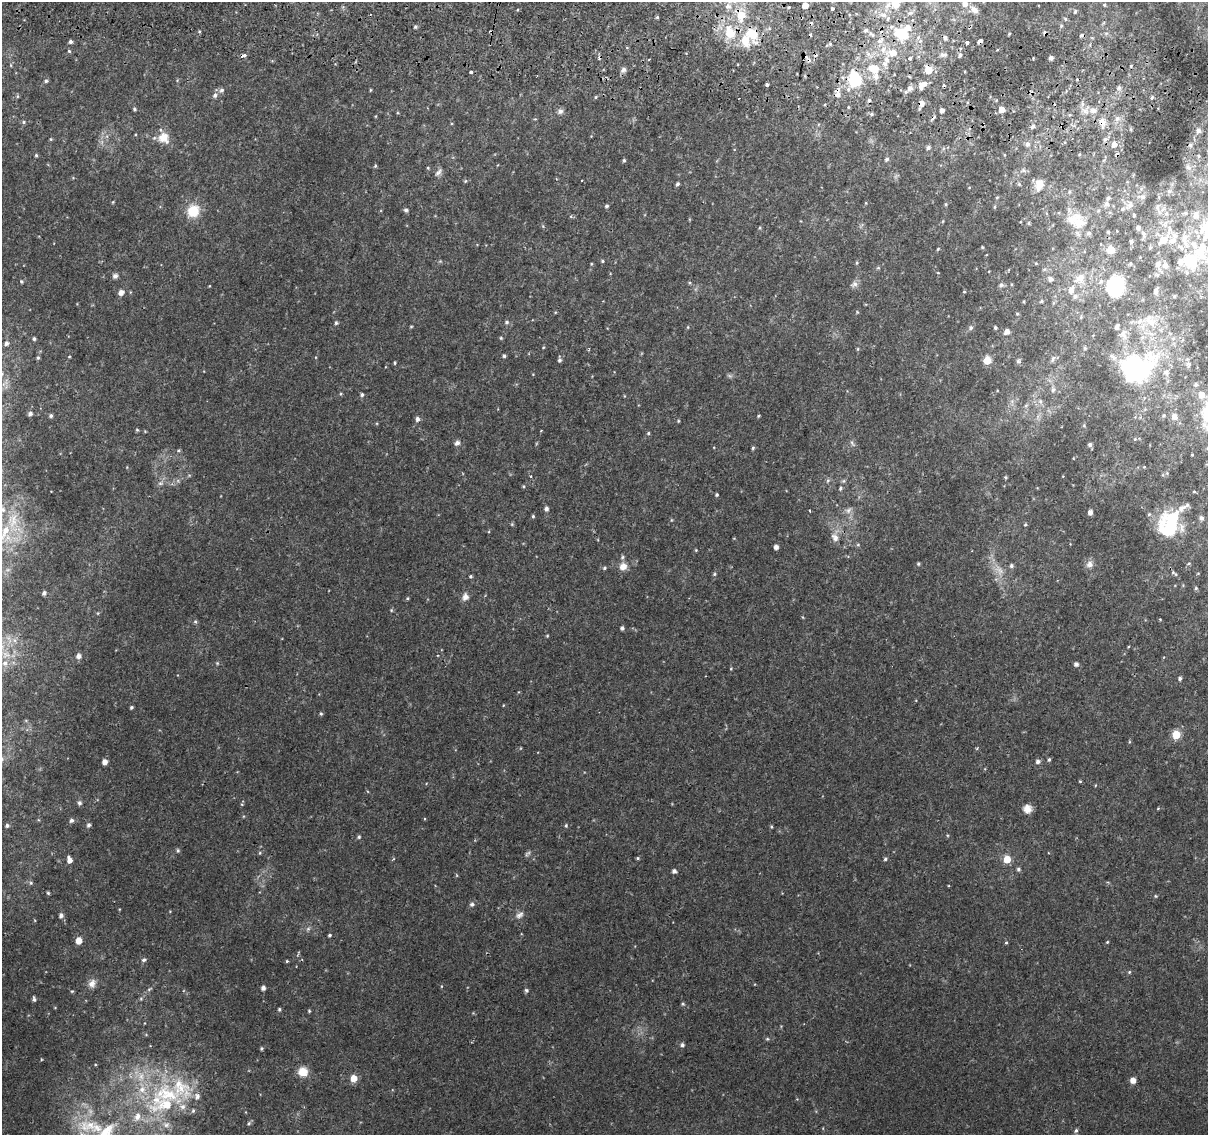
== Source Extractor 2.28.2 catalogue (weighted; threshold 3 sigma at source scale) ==
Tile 11 of 4 x 4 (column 3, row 3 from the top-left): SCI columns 2418-3623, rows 1396-2528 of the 4843 x 5116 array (HDU 1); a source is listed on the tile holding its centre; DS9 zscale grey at full resolution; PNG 1210 x 1137 px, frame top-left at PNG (2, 2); no overlay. Shown black and unused: <1% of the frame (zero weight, under 2 of 3 exposures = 2% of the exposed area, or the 3 px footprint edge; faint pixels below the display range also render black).
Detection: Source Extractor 2.28.2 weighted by HDU 2 'WHT'; one run over the whole footprint, this tile lists its part. Background 0.0111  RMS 0.0038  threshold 0.017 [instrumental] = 3 sigma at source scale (4.5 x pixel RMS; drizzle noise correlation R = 1.50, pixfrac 1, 0.0396/0.0396 arcsec/px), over >= 5 px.
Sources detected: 345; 3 too faint to see at this stretch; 3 inside a brighter object's white glare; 9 cosmic-ray / hot-pixel residue — not listed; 32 inside a brighter listed object's ellipse — not listed separately; the other 298 listed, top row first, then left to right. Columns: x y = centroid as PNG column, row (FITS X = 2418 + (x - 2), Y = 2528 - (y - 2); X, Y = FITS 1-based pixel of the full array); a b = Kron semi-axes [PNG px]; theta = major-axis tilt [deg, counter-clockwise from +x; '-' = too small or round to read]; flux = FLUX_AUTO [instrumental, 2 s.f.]
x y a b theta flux
896 3 13 11 57 6.3
965 3 6 6 - 2.5
805 5 5 4 - 3.4
1104 5 4 4 - 0.43
728 6 8 7 - 1.9
832 8 3 3 - 1
975 10 9 7 -39 2
1075 12 5 4 - 0.58
884 15 8 6 -14 1.6
657 17 4 4 - 0.47
1065 19 6 5 - 0.52
1061 26 6 5 - 0.53
415 27 4 3 - 0.59
730 32 21 14 -73 11
900 33 17 11 -45 9.6
1106 33 6 4 -17 0.6
752 34 25 17 -53 10
871 34 10 4 -40 1
1081 35 5 4 - 0.88
945 38 5 4 - 0.94
980 41 4 4 - 4.7
70 42 4 4 - 0.87
967 43 3 3 - 1.5
830 44 5 5 - 0.48
883 50 10 6 80 2.5
69 51 4 4 - 0.48
893 53 10 8 -9 4.2
942 54 8 6 -18 1.3
960 55 5 4 - 0.72
243 56 8 4 28 1.3
1051 57 4 4 - 1.2
910 58 3 3 - 1.4
887 60 8 7 - 2.2
874 69 10 7 -17 7.2
623 70 8 6 27 1.3
928 70 5 5 - 8.5
470 72 3 3 - 3.8
876 76 8 6 -84 1.8
855 79 13 10 -89 19
46 81 5 4 - 0.74
767 85 3 3 - 2.1
921 86 9 5 -83 1.9
910 88 6 5 - 1.9
1119 88 7 5 70 0.98
222 90 7 7 - 1
370 90 5 3 - 0.33
215 95 7 6 - 1.2
838 95 8 7 - 2.1
17 96 6 4 90 0.43
596 97 5 3 - 0.38
922 103 6 6 - 2.1
134 109 5 4 - 0.55
942 110 4 4 - 1.9
1002 110 4 4 - 4.9
560 111 8 7 - 1.2
1085 111 11 8 -34 2.8
871 114 5 4 - 0.65
1117 119 8 8 - 1.8
23 122 5 5 - 0.58
1102 122 13 9 -73 2.9
1033 126 7 5 54 1
1198 130 8 6 -45 1.1
164 138 16 14 -45 5
51 139 4 4 - 0.37
1105 139 6 5 - 0.9
1027 144 6 5 - 1.3
1114 144 6 5 - 2.6
1190 145 5 4 - 0.68
928 148 6 4 72 0.88
36 155 4 4 - 0.5
1199 156 5 3 - 0.52
887 159 6 5 - 0.82
624 160 5 4 - 0.56
375 166 4 4 - 0.45
1188 167 7 5 -24 1
428 168 5 4 - 0.42
1023 170 7 5 0 0.89
438 172 13 6 50 1.4
465 181 5 4 - 0.44
581 181 2 2 - 0.33
677 184 4 3 - 0.69
1019 184 5 4 - 0.45
1039 184 14 10 76 3.7
1169 191 7 5 44 0.86
1069 192 5 3 - 0.4
997 197 4 4 - 0.39
1143 197 7 6 - 1.3
113 202 5 3 - 0.32
866 203 4 3 - 0.27
946 204 5 3 - 0.39
1106 204 7 6 - 1.2
1130 205 14 8 44 2.4
606 206 4 4 - 0.69
995 207 5 3 - 0.38
1157 207 9 7 80 1.6
406 210 5 5 - 0.97
193 211 12 11 - 10
1166 213 8 6 -77 1.5
1185 213 6 5 - 0.71
1134 215 4 3 - 0.42
1196 215 9 8 - 2.5
571 217 5 3 - 0.45
943 221 5 3 - 0.33
1029 223 6 4 -90 0.39
1079 223 24 15 5 6.5
1138 227 5 4 - 1.3
1169 230 17 5 76 2.1
1117 231 2 2 - 0.2
1108 232 4 3 - 0.44
1143 235 14 6 86 1.3
1184 239 15 10 87 4.4
1163 240 9 6 42 5.6
1131 241 4 4 - 0.85
1172 241 14 8 32 3
982 247 4 4 - 0.35
1150 247 5 4 - 0.64
938 249 5 4 - 0.37
1111 249 5 5 - 11
1189 260 22 21 - 14
602 261 5 4 - 0.49
857 263 5 4 - 0.43
1036 263 4 4 - 0.33
1130 264 6 5 - 0.55
1158 264 15 7 -75 3
878 268 6 3 18 0.44
938 273 4 3 - 0.27
115 276 7 6 - 1.1
1080 278 18 11 37 4.3
1051 279 5 5 - 1.3
21 281 5 3 - 0.4
854 284 10 8 36 1.4
1001 285 6 5 - 0.96
1113 289 25 20 -63 13
1156 291 7 4 73 1.6
121 292 5 4 - 2.6
964 292 4 3 - 0.34
1075 296 7 6 - 0.95
1174 296 4 4 - 0.44
1041 301 4 3 - 0.42
1017 314 4 4 - 0.4
1150 321 19 11 -56 5.2
507 322 6 5 - 0.66
336 323 5 5 - 0.65
411 326 5 3 - 0.35
1117 326 6 3 64 1.1
688 327 5 3 - 0.33
971 328 7 6 - 0.9
995 328 3 3 - 0.64
1007 332 5 5 - 2.3
501 338 4 4 - 0.42
34 339 4 4 - 0.69
6 343 6 5 - 1.1
543 347 4 4 - 0.34
858 349 5 3 - 0.38
504 356 4 4 - 0.66
69 357 5 3 - 0.32
38 358 6 4 68 0.56
1053 359 10 4 67 0.88
559 360 6 4 -86 0.91
987 360 5 5 - 9.2
1018 361 7 7 - 0.85
395 363 4 3 - 0.44
1189 364 7 7 - 1
1139 373 52 41 62 56
2 374 7 5 48 0.93
1196 384 6 5 - 0.87
1053 389 8 7 - 1.2
341 394 5 3 - 0.36
362 394 5 5 - 0.71
1201 395 6 6 - 5.2
1040 401 7 6 - 1.3
30 413 5 5 - 1.2
51 416 5 4 - 0.85
758 416 4 3 - 0.38
1174 417 6 6 - 2.5
417 419 6 5 - 1.2
678 421 4 4 - 0.36
1084 426 5 3 - 0.38
137 430 5 4 - 0.46
648 433 5 4 - 0.48
1135 439 4 4 - 0.39
457 443 8 6 37 1.2
852 443 11 4 -58 0.79
1090 444 5 5 - 0.93
753 448 5 4 - 0.57
178 450 5 4 - 0.45
1144 467 3 3 - 0.28
531 476 4 3 - 0.37
1005 477 4 4 - 0.43
828 480 6 4 19 0.6
843 481 5 5 - 0.6
160 483 7 5 20 0.99
524 486 5 3 - 0.4
841 488 5 4 - 0.68
1194 492 5 3 - 0.37
717 495 4 4 - 0.52
546 509 5 5 - 1.2
2 510 9 7 23 1.9
809 510 3 2 - 0.28
848 510 11 6 53 1.6
1090 512 4 4 - 2
533 516 4 4 - 0.49
1201 518 7 6 - 1.1
671 520 5 3 - 0.32
512 524 5 4 - 0.39
1025 524 4 4 - 0.48
1169 524 31 25 67 24
5 530 18 9 62 7.8
835 537 12 8 -60 2.7
858 545 5 5 - 0.55
776 547 4 4 - 1.6
696 550 4 4 - 0.35
622 557 6 5 - 0.78
918 564 4 4 - 0.52
1089 564 10 9 - 1.8
623 566 10 9 - 3
1011 566 5 5 - 0.95
604 568 5 4 - 0.62
1000 571 12 10 -68 3.3
1174 573 11 4 -39 0.88
1198 573 5 3 - 0.3
714 574 5 4 - 0.47
471 576 3 3 - 1
1196 588 5 4 - 0.59
44 593 4 4 - 0.94
465 597 10 8 76 2
407 598 5 4 - 0.45
391 610 5 4 - 0.39
1160 619 5 3 - 0.29
195 621 6 4 -89 0.59
622 628 4 4 - 0.88
547 636 4 3 - 0.34
79 656 5 5 - 1.8
5 663 8 8 - 2.1
217 663 5 4 - 0.44
1076 664 5 5 - 1.1
731 668 4 3 - 0.3
1180 678 4 4 - 0.83
131 708 4 3 - 0.55
321 714 5 4 - 0.53
1176 735 5 5 - 13
977 748 5 3 - 0.4
1049 759 5 3 - 0.59
1038 761 5 5 - 1.3
105 762 4 4 - 2.5
1080 781 4 3 - 0.35
79 803 6 5 - 0.95
1158 808 5 3 - 0.32
1027 809 10 9 - 2.8
71 820 5 5 - 0.97
7 825 5 4 - 0.87
89 825 6 5 - 0.9
566 825 5 4 - 0.47
771 827 4 4 - 0.41
947 835 5 3 - 0.33
359 837 5 5 - 0.58
178 851 6 4 -89 0.57
260 853 5 3 - 0.39
638 858 5 4 - 0.44
885 859 5 5 - 0.65
1007 859 6 5 - 6.8
69 860 7 5 -73 2.5
1018 869 5 5 - 0.69
674 871 4 4 - 1.2
31 883 5 5 - 0.55
48 893 4 4 - 0.48
1156 896 4 4 - 0.39
472 904 7 6 - 0.92
61 915 6 5 - 1.3
519 915 12 7 36 1.8
308 929 7 5 44 0.8
329 935 4 4 - 0.57
79 941 5 5 - 5.1
1107 942 4 3 - 0.38
1006 943 4 4 - 0.45
144 960 7 5 18 0.77
287 961 3 3 - 0.41
1129 972 5 4 - 0.42
92 983 12 10 65 2.5
263 988 4 4 - 1.5
149 989 9 3 34 0.65
526 990 6 5 - 0.66
34 999 6 4 -84 0.82
683 1004 5 4 - 0.51
279 1009 4 3 - 0.52
309 1011 4 4 - 0.41
767 1039 6 4 -20 0.56
682 1045 5 5 - 0.97
261 1048 4 3 - 0.58
303 1072 11 11 - 4.6
354 1078 5 5 - 6.5
1133 1080 5 5 - 3.2
166 1094 58 28 -16 38
137 1116 11 8 77 2.8
249 1123 5 5 - 0.62
90 1125 34 18 11 14
166 1125 9 7 31 1.5
1076 1130 6 5 - 0.77
Overlapping masked pixels (flux is a lower limit): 10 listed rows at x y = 752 34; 871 34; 980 41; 243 56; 855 79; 838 95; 922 103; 942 110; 1102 122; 1114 144
Isophote crosses this tile's border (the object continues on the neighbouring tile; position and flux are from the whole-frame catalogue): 4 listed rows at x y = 896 3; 965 3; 2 374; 2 510
Unlisted compact peaks at least as high as the median listed source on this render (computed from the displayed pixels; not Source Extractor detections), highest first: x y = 72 991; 199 31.